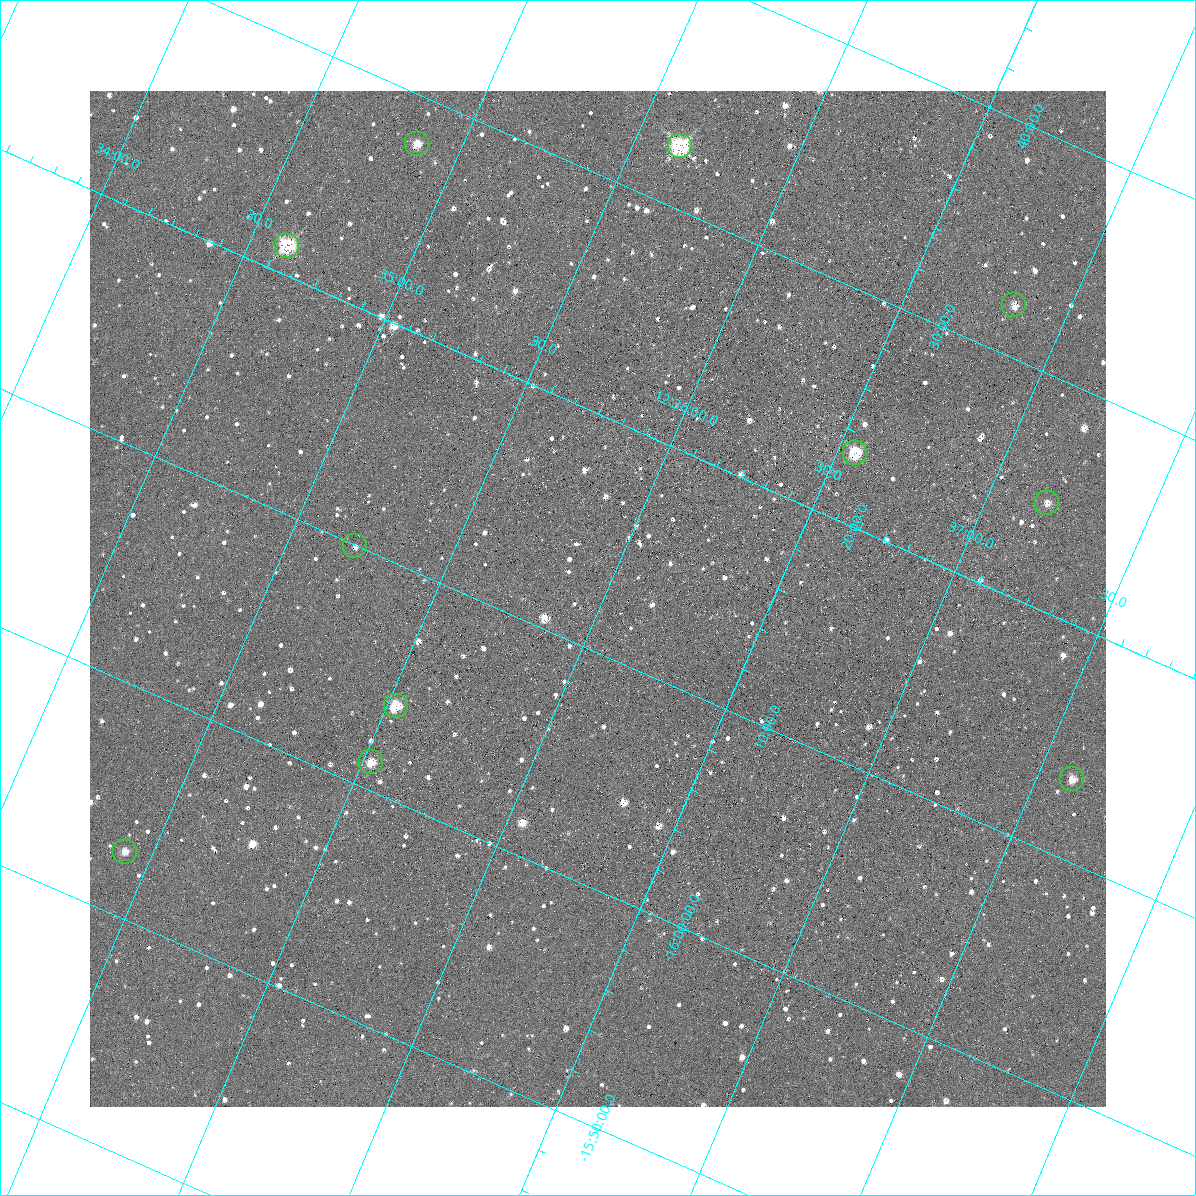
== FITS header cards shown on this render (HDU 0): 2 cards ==
NAXIS1  =                 1016 / length of data axis 1
NAXIS2  =                 1016 / length of data axis 2

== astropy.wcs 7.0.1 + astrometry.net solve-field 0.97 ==
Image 1016 x 1016 px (HDU 0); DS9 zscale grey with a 90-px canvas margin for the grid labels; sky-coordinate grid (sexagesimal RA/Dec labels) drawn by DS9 from the SOLVED WCS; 11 Tycho-2 reference stars matched to detected sources circled (green)
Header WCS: RA---SIN-SIP/DEC--SIN-SIP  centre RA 12:35:59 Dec -16:12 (189.00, -16.20 deg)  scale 2.78 x 2.74 arcsec/px (non-square pixels)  FOV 47.0' x 46.4'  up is -156 deg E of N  parity normal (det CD < 0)
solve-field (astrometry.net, Tycho-2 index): VERIFIED the header's WCS against the Tycho-2 star catalogue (verified at 3 index scales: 11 matches each, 0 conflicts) and refined it, rather than solving blind
Solved WCS: RA---TAN-SIP/DEC--TAN-SIP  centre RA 12:36:00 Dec -16:12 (189.00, -16.20 deg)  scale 2.77 x 2.74 arcsec/px (non-square pixels)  FOV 47.0' x 46.5'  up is -156 deg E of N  parity normal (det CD < 0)
The solver's refit moves the header's centre by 1.6 arcsec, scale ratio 0.9992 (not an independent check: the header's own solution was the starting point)
Tycho-2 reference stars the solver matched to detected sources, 11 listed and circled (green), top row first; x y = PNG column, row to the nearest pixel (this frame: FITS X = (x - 90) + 1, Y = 1016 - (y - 91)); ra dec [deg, ICRS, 3 dp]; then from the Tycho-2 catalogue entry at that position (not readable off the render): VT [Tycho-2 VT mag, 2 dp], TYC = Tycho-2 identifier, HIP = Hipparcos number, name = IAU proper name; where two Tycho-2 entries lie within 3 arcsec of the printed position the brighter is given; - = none
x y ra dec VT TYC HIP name
417 144 188.716 -16.465 11.34 6103-1341-1 - -
680 146 188.911 -16.545 9.08 6103-630-1 - -
287 246 188.654 -16.354 7.81 6103-1218-1 61373 -
1014 305 189.208 -16.537 10.78 6103-584-1 - -
855 453 189.139 -16.386 8.93 6103-682-1 - -
1047 503 189.296 -16.410 11.43 6103-689-1 - -
355 546 188.801 -16.166 11.75 6103-1387-1 - -
396 706 188.882 -16.067 10.03 6103-1037-1 - -
371 762 188.882 -16.020 11.46 6103-305-1 - -
1072 779 189.401 -16.225 10.80 6104-404-1 - -
125 852 188.729 -15.881 11.53 6103-1292-1 - -